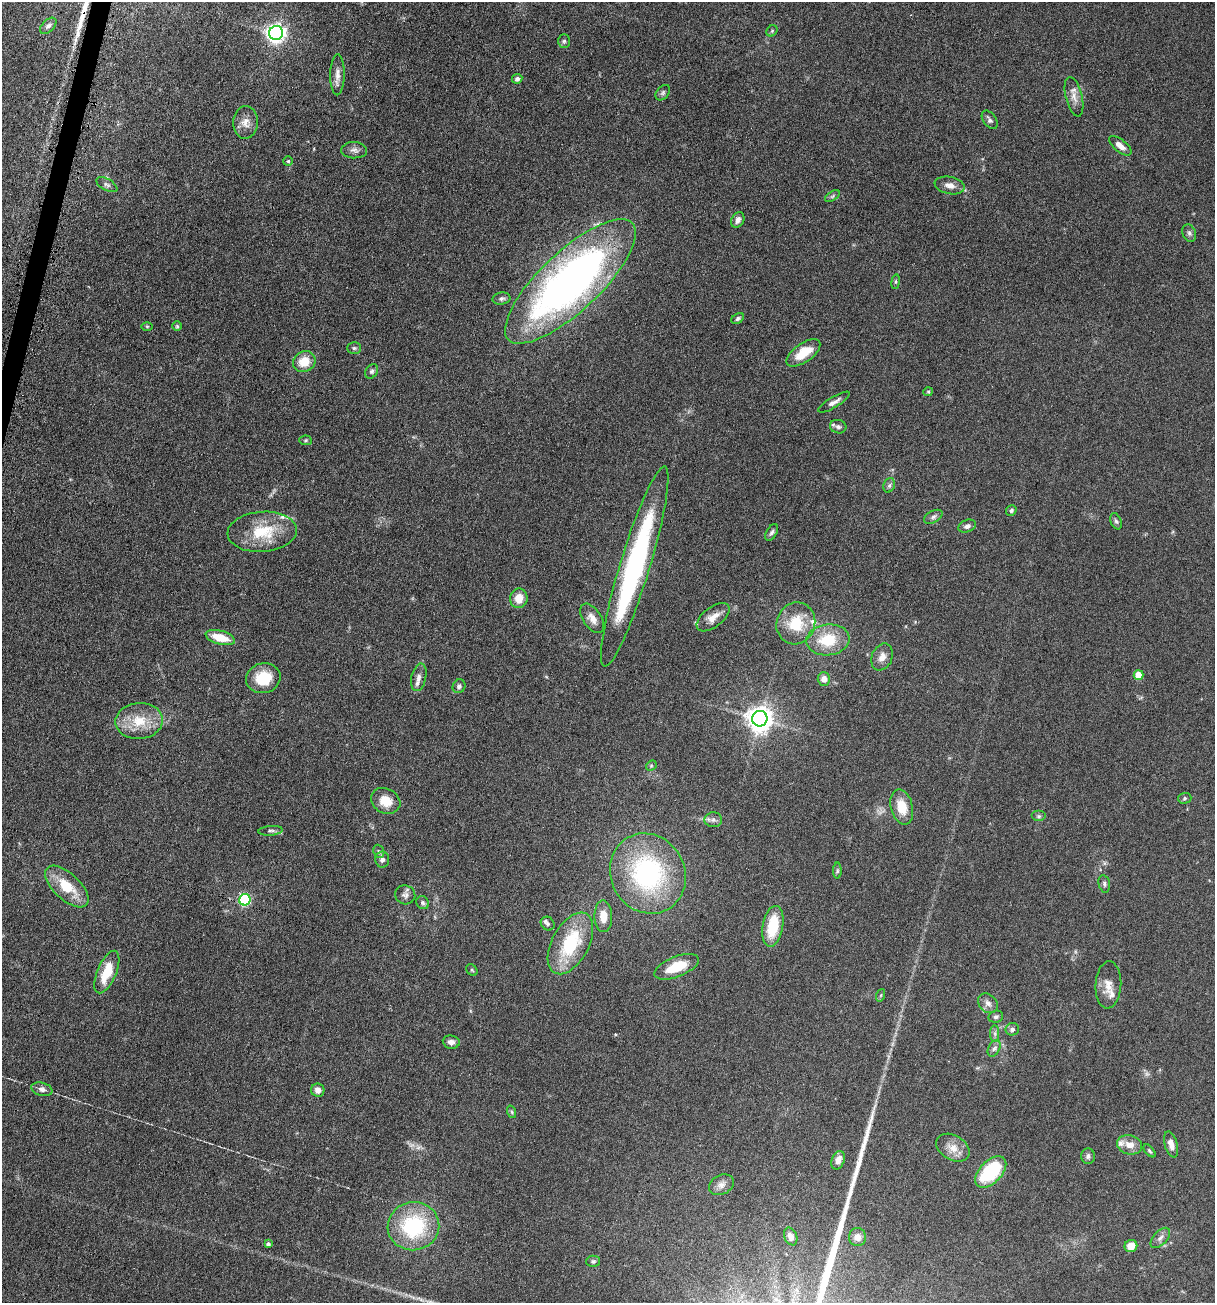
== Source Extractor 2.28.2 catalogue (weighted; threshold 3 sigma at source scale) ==
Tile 11 of 4 x 4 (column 3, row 3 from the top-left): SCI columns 3207-4419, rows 1607-2907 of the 5918 x 5679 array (HDU 1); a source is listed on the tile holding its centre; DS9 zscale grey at full resolution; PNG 1217 x 1305 px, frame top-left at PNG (2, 2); each listed source drawn as its Kron ellipse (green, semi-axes under 4 px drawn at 4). Shown black and unused: <1% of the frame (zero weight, under 4 of 7 exposures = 19% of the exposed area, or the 3 px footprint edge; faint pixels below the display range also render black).
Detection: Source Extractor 2.28.2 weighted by HDU 2 'WHT'; one run over the whole footprint, this tile lists its part. Background 0.111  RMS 0.0057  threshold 0.0234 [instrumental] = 3 sigma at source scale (4.09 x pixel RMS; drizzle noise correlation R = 1.36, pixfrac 0.8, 0.05/0.05 arcsec/px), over >= 5 px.
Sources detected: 109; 1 long thin detection or spike segment (spike, bleed or trail) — neither listed nor drawn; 5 inside a brighter listed object's ellipse — not listed separately; the other 103 listed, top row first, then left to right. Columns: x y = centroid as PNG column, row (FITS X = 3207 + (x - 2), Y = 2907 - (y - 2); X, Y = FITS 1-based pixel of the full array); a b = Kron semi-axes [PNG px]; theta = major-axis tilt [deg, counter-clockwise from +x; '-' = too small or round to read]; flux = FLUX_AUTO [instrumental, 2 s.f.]
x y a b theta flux
48 26 10 6 44 1.8
772 31 6 5 - 0.7
276 33 7 7 - 240
564 41 7 5 89 0.99
337 75 20 7 89 3.7
517 79 5 4 - 1.4
663 93 9 6 51 1.1
1074 97 20 8 -76 4.1
990 120 10 6 -54 1.7
245 122 16 12 86 4.7
1120 146 13 6 -39 3.3
354 150 13 8 -3 2.4
288 161 5 5 - 0.66
107 185 11 5 -29 1.6
950 185 15 8 -12 3.8
832 196 8 4 34 0.89
738 220 8 6 64 2.4
1189 233 9 6 -70 1.3
570 281 85 30 43 280
896 282 7 3 81 0.62
501 299 9 6 10 1.4
738 318 7 4 34 1.2
147 326 5 3 - 0.51
177 326 5 5 - 0.68
354 348 7 5 0 1
803 353 20 9 35 11
304 362 12 10 31 9.1
372 371 8 6 58 1.3
928 392 5 4 - 0.57
834 402 18 5 31 2.5
838 427 8 6 -15 1.4
306 440 6 4 -5 0.75
889 485 7 5 69 1.2
1011 510 5 5 - 1
933 517 10 6 29 1.5
1116 521 8 5 -68 1
967 526 9 6 20 1.9
262 532 35 20 4 21
772 532 9 5 58 1.3
635 567 104 15 73 110
519 598 10 8 81 6
713 617 19 10 38 5
592 618 16 9 -56 4.4
796 623 21 19 68 17
220 638 15 7 -15 10
828 640 22 15 6 18
882 657 14 10 66 4
1138 675 5 5 - 11
419 677 14 7 77 2.8
263 678 17 15 15 14
824 679 6 6 - 3.5
459 686 7 6 - 1.6
760 719 8 7 - 540
139 721 24 18 4 14
651 766 6 4 46 0.72
1185 798 7 5 2 0.89
386 801 15 12 -28 8.9
902 807 18 11 -75 9.9
1039 816 7 5 0 1
713 820 9 7 0 1.9
271 831 12 5 5 1.5
379 851 7 5 -69 1
382 859 8 7 - 2.2
837 871 8 4 89 0.85
648 874 41 37 -61 78
1104 884 9 5 -77 1.2
67 887 27 13 -43 15
405 895 10 9 - 2.2
245 900 6 5 - 59
423 903 7 6 - 1.1
603 916 16 9 -88 6.6
548 924 7 6 - 1.4
773 926 21 10 80 18
570 943 33 18 61 32
677 967 23 10 22 15
472 970 6 5 - 0.71
107 972 23 9 67 14
1108 985 23 13 87 5.4
881 995 6 4 71 0.7
988 1003 11 8 -44 2.6
996 1017 7 6 - 1.3
1012 1029 6 6 - 1.5
995 1034 8 4 -90 1.2
451 1042 8 6 -7 2.6
994 1048 9 5 62 1.6
42 1089 11 6 -14 2.2
318 1090 7 6 - 3.3
512 1112 6 4 -71 0.71
1171 1144 13 6 -75 3.6
1130 1145 12 9 -14 4.9
953 1148 18 12 -31 5.7
1149 1151 8 4 -49 0.78
1088 1156 7 7 - 1.5
838 1160 9 6 67 3.7
991 1172 19 11 46 36
721 1185 13 9 26 3
413 1226 26 24 11 43
791 1236 9 6 -67 2.8
857 1237 9 8 - 3.5
1160 1238 12 7 46 2.3
268 1244 4 4 - 1.2
1131 1246 6 6 - 6.7
593 1261 6 5 - 0.96